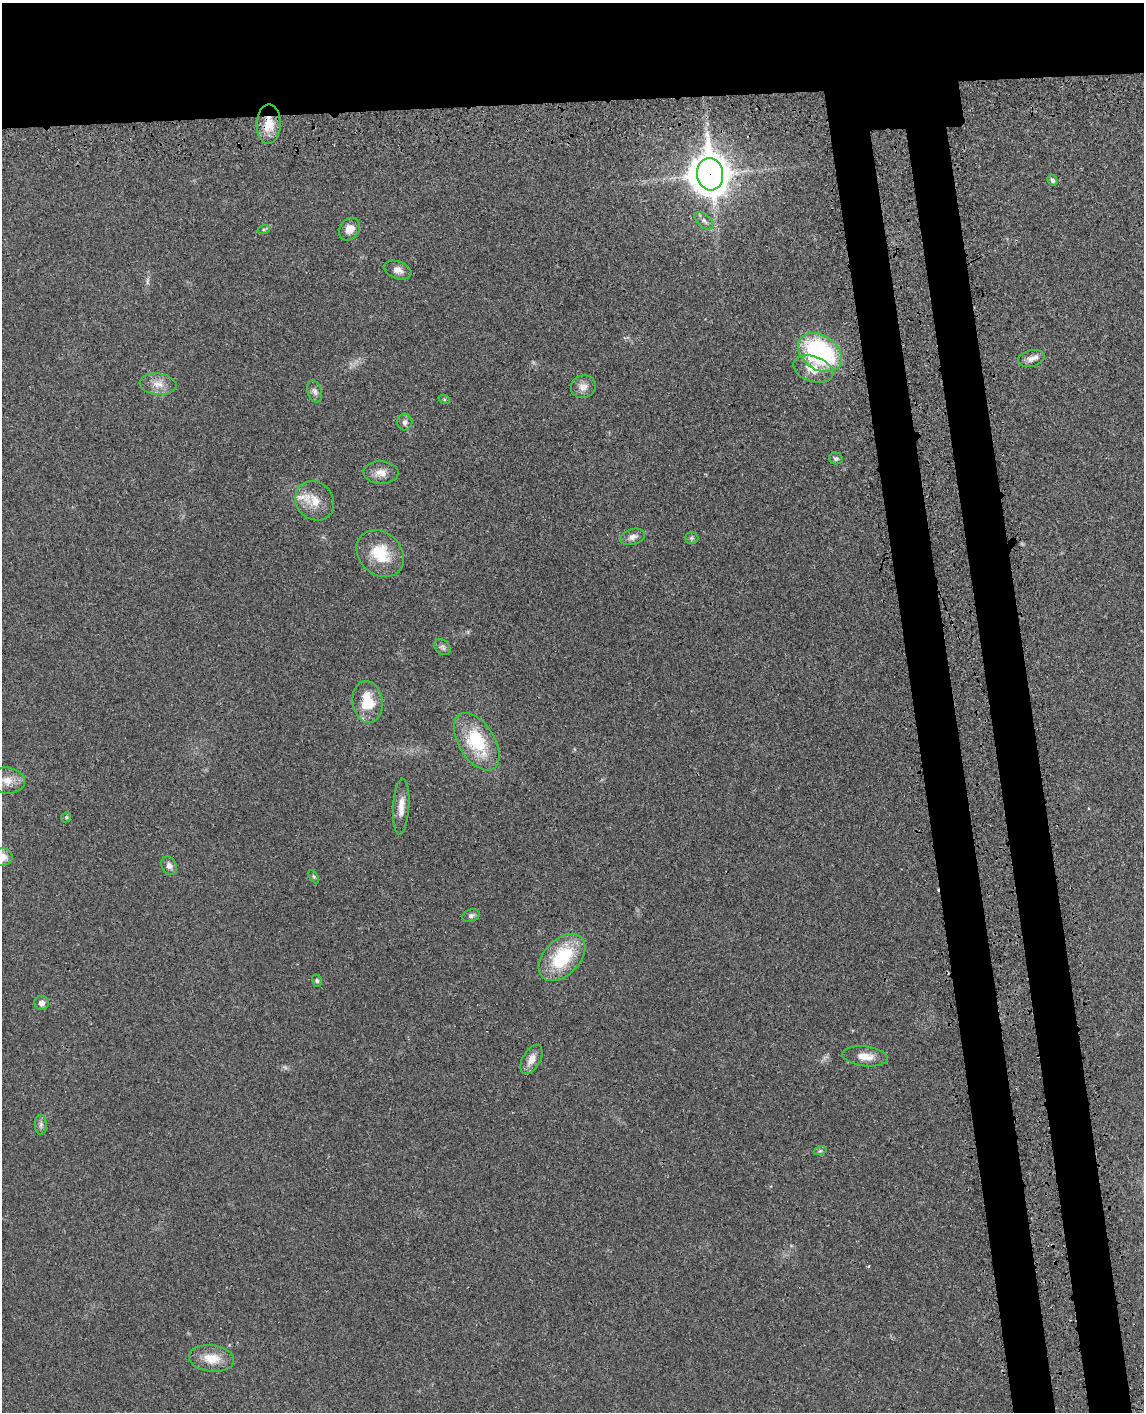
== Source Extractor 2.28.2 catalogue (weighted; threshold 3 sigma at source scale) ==
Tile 2 of 4 x 3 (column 2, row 1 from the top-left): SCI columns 1226-2367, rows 3029-4438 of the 4736 x 4749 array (HDU 1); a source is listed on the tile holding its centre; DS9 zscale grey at full resolution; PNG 1146 x 1414 px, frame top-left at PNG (2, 3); each listed source drawn as its Kron ellipse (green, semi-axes under 4 px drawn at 4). Shown black and unused: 14% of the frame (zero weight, under 3 of 4 exposures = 8% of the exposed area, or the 3 px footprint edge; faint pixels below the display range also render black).
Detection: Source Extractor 2.28.2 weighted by HDU 2 'WHT'; one run over the whole footprint, this tile lists its part. Background 0.0214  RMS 0.0035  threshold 0.0155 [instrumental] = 3 sigma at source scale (4.5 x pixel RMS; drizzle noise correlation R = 1.50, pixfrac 1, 0.05/0.05 arcsec/px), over >= 5 px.
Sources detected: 42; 2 too faint to see at this stretch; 1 cosmic-ray / hot-pixel residue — neither listed nor drawn; the other 39 listed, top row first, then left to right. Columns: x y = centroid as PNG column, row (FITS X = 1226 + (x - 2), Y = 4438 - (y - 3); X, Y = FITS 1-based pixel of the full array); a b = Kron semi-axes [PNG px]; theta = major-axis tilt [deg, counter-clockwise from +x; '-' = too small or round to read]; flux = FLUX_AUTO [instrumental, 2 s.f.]
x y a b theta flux
269 124 20 12 89 6.9
710 174 16 13 -83 770
1052 180 6 5 - 1
704 221 11 6 -41 1.4
264 229 6 4 19 0.45
349 229 12 9 52 3.8
398 270 14 8 -19 2.4
820 353 24 17 -34 47
1031 358 13 8 14 2.1
813 369 21 12 -18 6.3
158 384 18 10 -6 4
583 387 12 11 - 2.6
315 391 11 7 -74 1.5
444 399 6 4 -19 0.47
405 422 8 7 - 1.3
836 458 7 6 - 0.86
381 473 17 11 -2 3.3
315 501 21 18 -48 7.1
632 537 13 7 17 2
692 538 6 5 - 0.64
380 554 26 21 -44 12
443 647 9 7 -39 1
368 702 21 15 -81 11
477 742 32 18 -58 20
7 780 18 13 -7 4.8
401 807 28 8 87 4.1
66 817 5 4 - 0.51
2 857 11 9 4 4.2
169 866 9 7 -63 1.7
314 877 7 4 -59 0.54
471 916 9 6 19 0.98
562 957 28 18 46 22
317 981 6 4 -74 0.59
42 1003 7 7 - 1.8
865 1056 23 10 -6 4.4
532 1059 16 9 61 3.2
41 1125 10 6 -88 1.2
820 1151 6 4 18 0.55
211 1358 22 13 -7 6.7
Overlapping masked pixels (flux is a lower limit): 2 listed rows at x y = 269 124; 710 174
Isophote crosses this tile's border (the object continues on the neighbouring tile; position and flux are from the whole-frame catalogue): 1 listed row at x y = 2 857